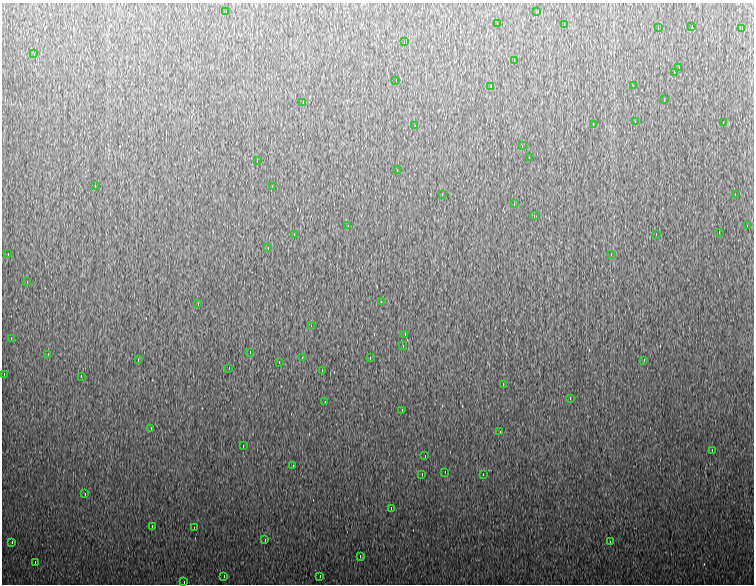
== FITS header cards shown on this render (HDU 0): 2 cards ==
NAXIS1  =                  752
NAXIS2  =                  582

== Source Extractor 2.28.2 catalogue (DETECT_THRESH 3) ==
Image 752 x 582 px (HDU 0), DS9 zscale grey, 1 PNG px = 1 image px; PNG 756 x 586 px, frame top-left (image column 1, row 582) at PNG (2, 3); each listed source drawn as its Kron ellipse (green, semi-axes under 4 px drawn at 4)
Background 955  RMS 19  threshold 55.8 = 3 sigma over >= 5 px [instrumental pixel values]
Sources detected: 82; all 82 listed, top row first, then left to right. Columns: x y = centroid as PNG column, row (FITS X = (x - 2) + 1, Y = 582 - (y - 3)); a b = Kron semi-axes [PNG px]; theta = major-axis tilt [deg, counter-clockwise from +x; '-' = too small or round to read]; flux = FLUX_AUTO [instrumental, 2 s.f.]
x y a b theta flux
226 12 3 2 - 4400
536 12 3 2 - 4600
497 24 3 2 - 1700
564 24 4 2 - 4700
692 26 3 2 - 690
658 28 3 2 - 1100
742 28 4 2 - 5100
404 42 3 2 - 5100
34 54 3 2 - 2600
514 60 4 2 - 13000
679 68 3 2 - 3000
674 72 3 2 - 110000
396 80 3 2 - 5000
491 86 4 2 - 5200
633 86 3 2 - 4300
664 100 4 2 - 11000
303 102 3 2 - 3100
635 122 3 2 - 2600
723 122 3 2 - 4800
593 124 4 2 - 12000
415 126 3 2 - 1700
522 146 4 2 - 6000
529 158 3 2 - 4200
257 160 4 2 - 3800
397 170 3 2 - 2900
95 186 3 2 - 910
272 186 4 2 - 4300
442 194 3 2 - 1100
735 194 3 2 - 23000
514 204 2 2 - 650
534 216 4 2 - 8800
348 226 4 2 - 4700
747 226 3 2 - 2200
719 232 4 2 - 6900
294 234 3 2 - 1100
656 234 3 2 - 2200
268 248 3 2 - 4800
8 254 3 2 - 3200
611 254 4 2 - 5000
27 282 3 2 - 4100
381 302 4 2 - 5100
198 304 4 2 - 5600
311 326 4 2 - 4300
405 334 4 2 - 4600
11 338 3 2 - 18000
403 346 4 2 - 4600
250 352 3 2 - 4900
48 354 3 2 - 3600
302 358 3 2 - 940
370 358 3 2 - 7400
138 360 4 2 - 4700
644 360 4 2 - 5400
279 362 3 2 - 2300
229 368 3 2 - 5000
322 370 4 2 - 5300
4 374 3 2 - 4900
81 376 4 2 - 4400
503 384 3 2 - 5100
570 398 4 2 - 5800
325 402 3 2 - 5300
402 410 4 2 - 4900
151 428 4 2 - 5900
500 432 3 2 - 2400
243 446 3 2 - 4400
712 450 4 2 - 5600
425 456 3 2 - 5100
293 466 3 2 - 4400
445 472 3 2 - 5000
422 474 3 2 - 3200
483 474 3 2 - 39000
85 494 3 2 - 2600
391 508 4 2 - 4800
152 526 4 2 - 4800
194 528 3 2 - 1600
265 540 3 2 - 1200
12 542 4 2 - 10000
610 542 3 2 - 4900
360 556 4 2 - 4600
35 562 3 2 - 4600
224 576 4 2 - 5100
320 576 3 2 - 2500
184 582 3 2 - 1600